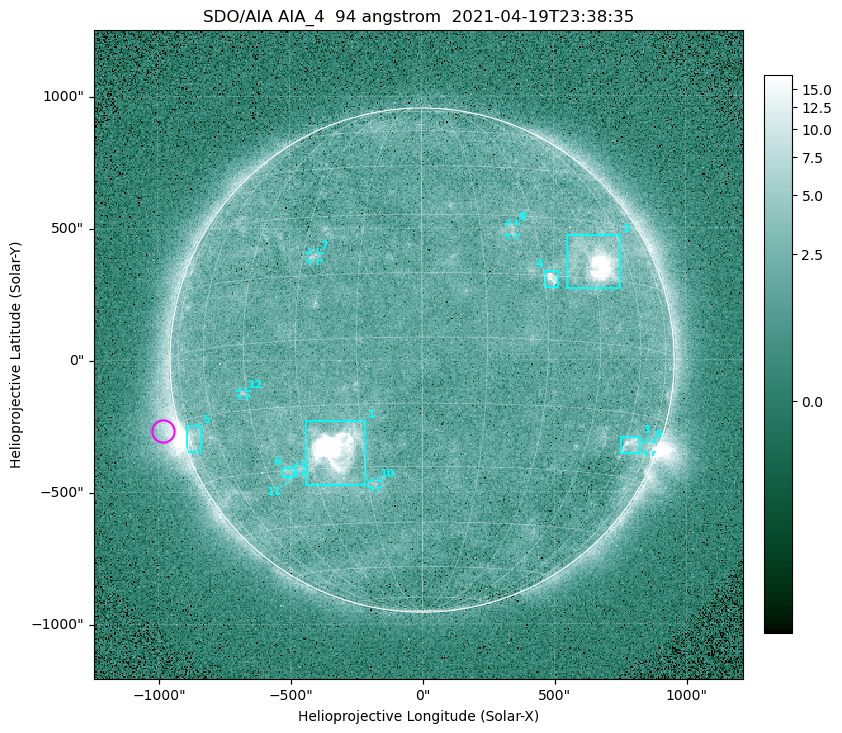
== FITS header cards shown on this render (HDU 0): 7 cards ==
TELESCOP= 'SDO/AIA '
INSTRUME= 'AIA_4   '
WAVELNTH=                   94
WAVEUNIT= 'angstrom'
DATE-OBS= '2021-04-19T23:38:35.12'
CTYPE1  = 'HPLN-TAN'
CTYPE2  = 'HPLT-TAN'

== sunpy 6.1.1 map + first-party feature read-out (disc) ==
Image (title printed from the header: SDO/AIA AIA_4  94 angstrom  2021-04-19T23:38:35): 512 x 512 px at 4.8 arcsec/px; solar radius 955 arcsec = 199 px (full disc in frame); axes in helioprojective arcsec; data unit not stated in the header (colour bar unlabelled)
Orientation: roll -0.138 deg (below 1 deg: not rotated)
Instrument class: DISC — disc imager (sunpy class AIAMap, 94 A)
Bright regions (active regions / flare kernels): reference = the median radial profile (limb darkening/brightening removed); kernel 5 px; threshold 5 sigma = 2.56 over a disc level ~1.78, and >= 1.15x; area >= 9 px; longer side >= 5 px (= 24 arcsec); searched inside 0.97 R_sun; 12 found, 12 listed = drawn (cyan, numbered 1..; 6 of them under ~33 arcsec drawn as corner ticks so the feature stays visible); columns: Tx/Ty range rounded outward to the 10 arcsec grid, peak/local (2 s.f.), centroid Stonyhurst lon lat
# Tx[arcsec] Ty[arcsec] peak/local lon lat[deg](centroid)
1 -440..-210 -470..-230 1126 -22 -26
2 550..750 270..470 63 +47 +19
3 750..830 -360..-290 4.7 +63 -22
4 460..520 270..340 6.6 +32 +14
5 -900..-840 -350..-250 6.6 -73 -19
6 -530..-480 -440..-410 2.9 -38 -30
7 -430..-390 380..410 3.4 -27 +20
8 330..360 470..520 2.9 +24 +26
9 850..880 -350..-310 3 +75 -22
10 -190..-170 -480..-450 2.9 -13 -34
11 -480..-450 -430..-400 2.7 -34 -30
12 -690..-660 -140..-110 3 -46 -11
Off-limb structures (1.02-1.3 R_sun): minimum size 50 px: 5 found; the strongest spans PA ~85..115 deg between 1.02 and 1.22 R_sun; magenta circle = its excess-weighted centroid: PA ~105 deg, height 1.06 R_sun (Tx ~-980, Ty ~-270 arcsec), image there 4.7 x the reference